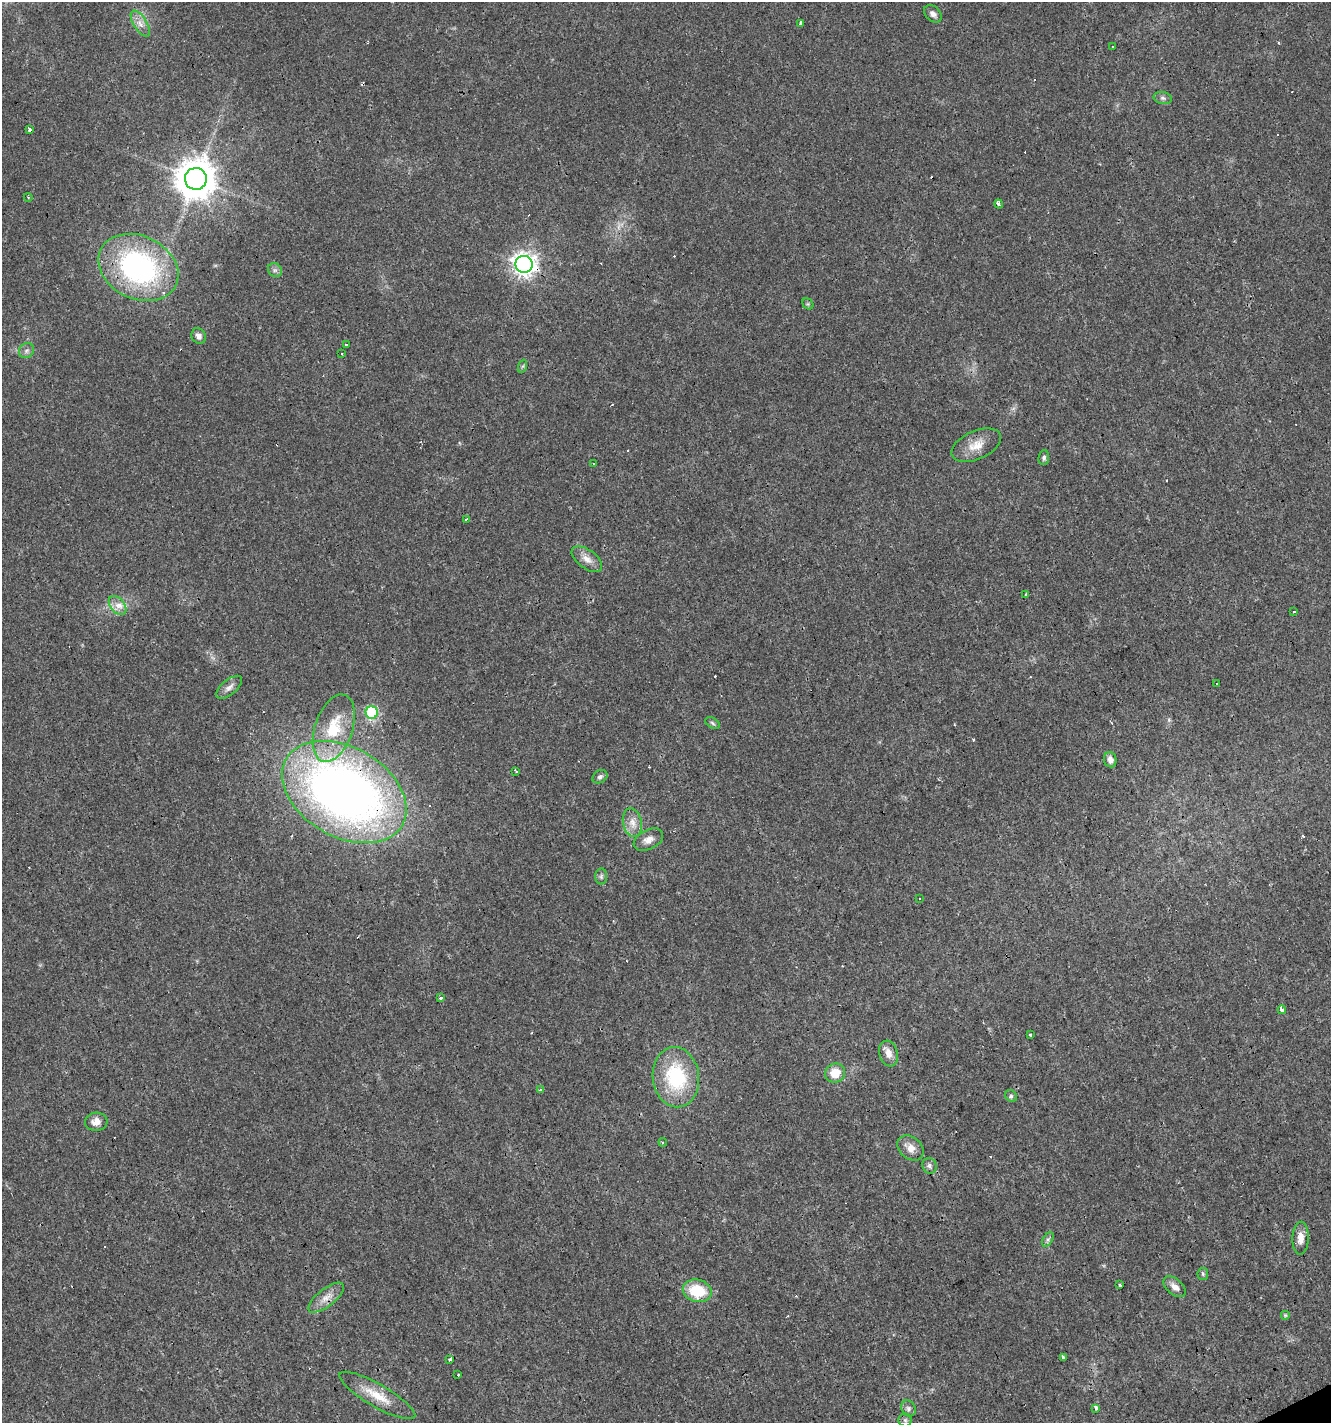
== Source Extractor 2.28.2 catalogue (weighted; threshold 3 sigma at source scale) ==
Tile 6 of 4 x 4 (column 2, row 2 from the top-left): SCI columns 1476-2804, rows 2842-4262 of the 5550 x 5682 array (HDU 1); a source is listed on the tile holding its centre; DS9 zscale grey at full resolution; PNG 1333 x 1425 px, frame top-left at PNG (2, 2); each listed source drawn as its Kron ellipse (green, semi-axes under 4 px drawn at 4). Shown black and unused: <1% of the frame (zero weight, under 3 of 4 exposures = <1% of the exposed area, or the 3 px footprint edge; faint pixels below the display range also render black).
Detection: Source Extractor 2.28.2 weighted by HDU 2 'WHT'; one run over the whole footprint, this tile lists its part. Background 0.0143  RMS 0.0028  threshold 0.0127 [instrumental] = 3 sigma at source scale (4.5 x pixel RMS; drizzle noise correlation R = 1.50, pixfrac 1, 0.0396/0.0396 arcsec/px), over >= 5 px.
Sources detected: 92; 24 cosmic-ray / hot-pixel residue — neither listed nor drawn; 2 inside a brighter listed object's ellipse — not listed separately; the other 66 listed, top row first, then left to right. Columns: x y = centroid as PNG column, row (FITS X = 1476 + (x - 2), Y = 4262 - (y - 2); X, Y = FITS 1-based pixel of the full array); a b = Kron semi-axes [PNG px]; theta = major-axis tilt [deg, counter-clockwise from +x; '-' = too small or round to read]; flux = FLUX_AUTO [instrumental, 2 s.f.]
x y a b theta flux
933 14 10 7 -43 1.3
140 24 14 6 -58 2
801 24 3 3 - 82
1113 47 2 2 - 0.27
1163 98 9 6 -11 0.84
29 130 3 3 - 2.4
196 179 11 11 - 820
28 197 4 3 - 0.24
999 204 5 3 - 1.6
524 264 8 8 - 200
138 267 42 31 -25 59
275 270 7 6 - 0.93
808 304 6 5 - 0.42
199 336 8 7 - 1.4
346 344 3 3 - 2.9
26 351 8 7 - 0.88
342 353 3 3 - 2.2
523 366 7 4 71 0.48
976 445 26 14 24 4.8
1044 458 7 5 84 0.74
593 464 3 2 - 0.33
466 519 3 3 - 1.1
587 559 17 9 -36 2.6
1025 594 3 3 - 1.7
118 605 11 7 -51 1.9
1294 612 3 3 - 2.1
1217 683 3 3 - 1.2
229 687 16 7 40 1.6
372 712 6 6 - 28
712 723 8 5 -29 0.53
334 728 35 19 71 13
1110 760 8 6 -76 1.7
516 771 3 2 - 0.32
600 777 8 6 33 0.76
344 792 67 44 -30 220
632 823 15 9 -79 2.7
648 840 16 9 26 2.3
601 876 8 6 90 0.69
919 898 3 3 - 0.77
441 998 3 3 - 1.5
1282 1010 4 3 - 5.2
1030 1034 3 3 - 2.2
889 1053 13 9 -73 2.3
835 1073 10 9 - 4.7
676 1077 30 23 -83 22
541 1090 3 3 - 11
1011 1096 6 5 - 0.59
96 1122 11 9 4 2.3
663 1142 4 3 - 0.32
910 1148 14 11 -41 2.9
930 1166 8 7 - 0.95
1301 1238 16 8 87 2.6
1048 1239 8 5 58 0.71
1203 1274 6 5 - 0.49
1120 1285 4 3 - 0.59
1175 1287 13 7 -41 1.9
697 1291 15 11 -13 11
326 1298 21 8 38 3
1285 1315 5 5 - 0.39
1064 1358 4 3 - 5
450 1359 3 3 - 1.8
458 1375 3 3 - 1.1
377 1395 43 11 -30 6.8
908 1408 8 6 -58 0.93
1095 1408 3 3 - 9.2
905 1420 6 6 - 0.68
Overlapping masked pixels (flux is a lower limit): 3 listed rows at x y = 524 264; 344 792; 326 1298